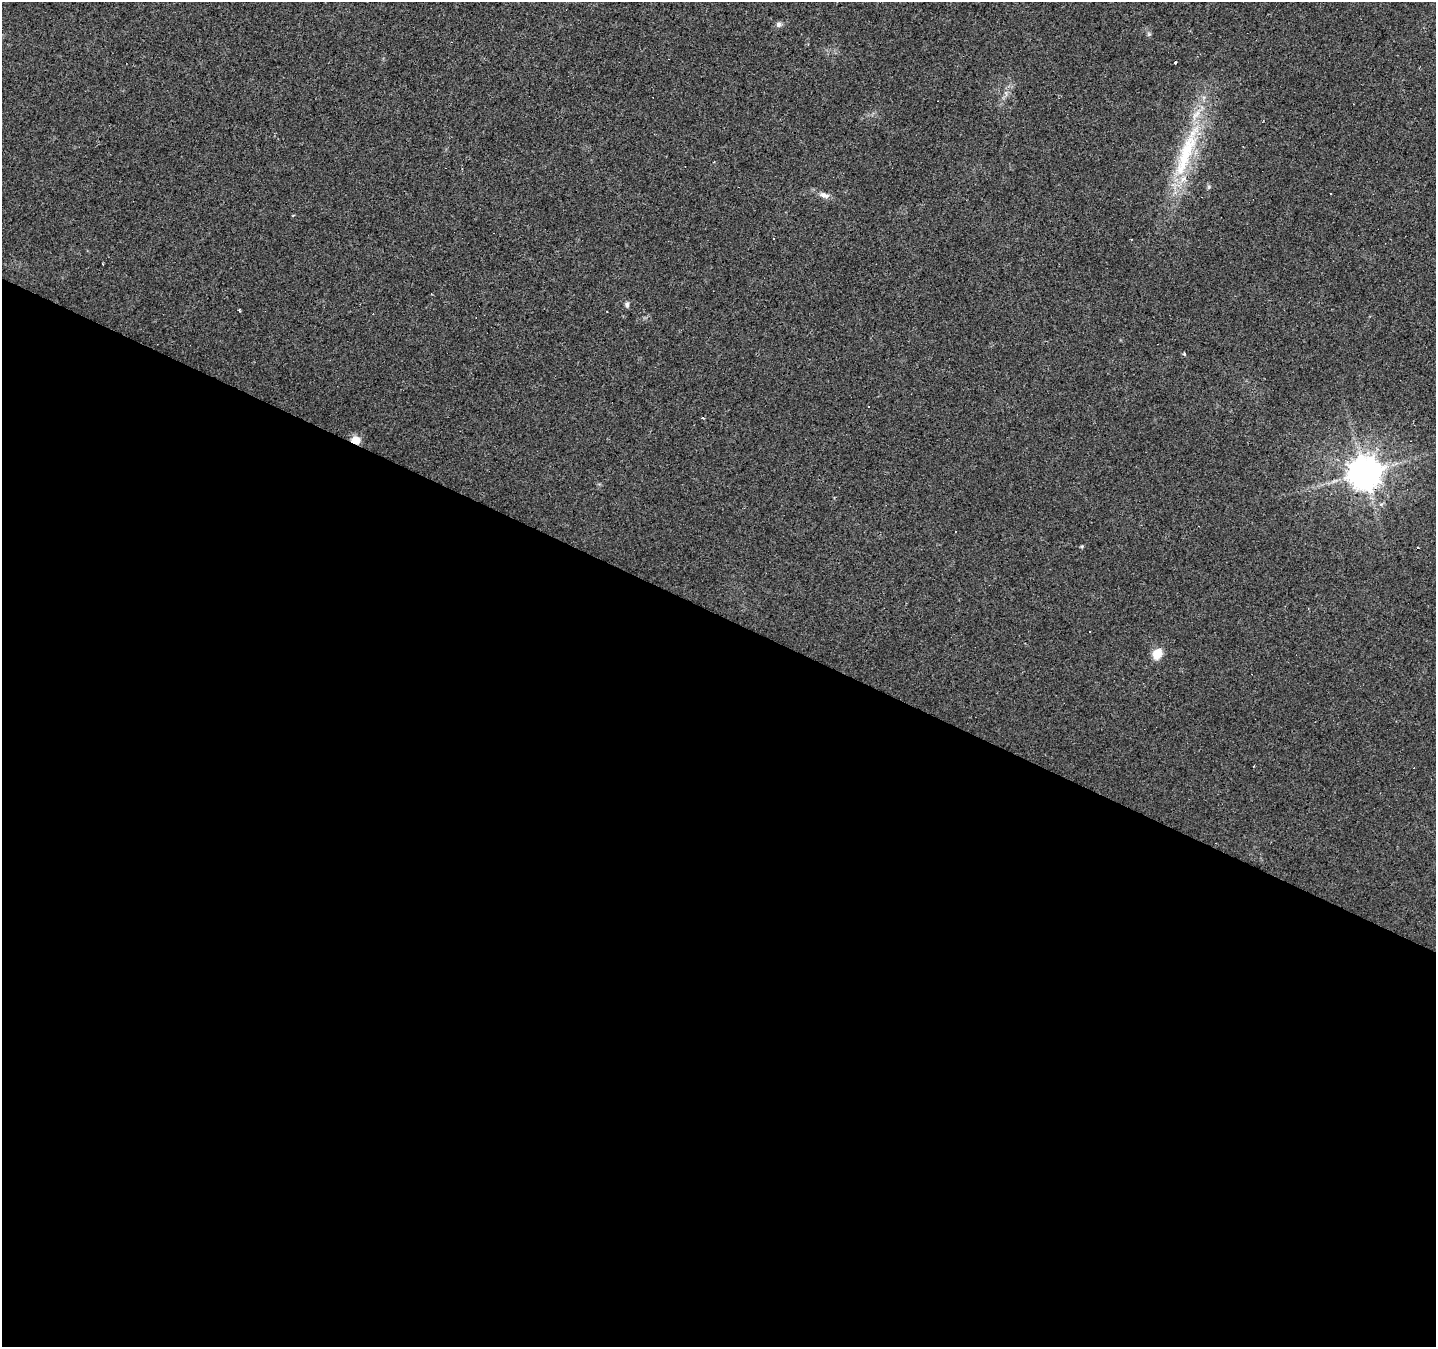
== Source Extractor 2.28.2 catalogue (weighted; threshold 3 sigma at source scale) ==
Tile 14 of 4 x 4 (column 2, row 4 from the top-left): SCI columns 1438-2871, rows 263-1607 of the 5738 x 5839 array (HDU 1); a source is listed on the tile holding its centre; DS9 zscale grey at full resolution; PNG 1438 x 1349 px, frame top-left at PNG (2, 2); no overlay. Shown black and unused: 54% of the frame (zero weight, under 2 of 3 exposures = <1% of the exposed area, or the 3 px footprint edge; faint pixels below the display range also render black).
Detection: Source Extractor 2.28.2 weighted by HDU 2 'WHT'; one run over the whole footprint, this tile lists its part. Background 0.0226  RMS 0.0061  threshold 0.0275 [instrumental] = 3 sigma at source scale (4.5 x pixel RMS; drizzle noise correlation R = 1.50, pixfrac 1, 0.0396/0.0396 arcsec/px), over >= 5 px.
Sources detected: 22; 6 cosmic-ray / hot-pixel residue — not listed; the other 16 listed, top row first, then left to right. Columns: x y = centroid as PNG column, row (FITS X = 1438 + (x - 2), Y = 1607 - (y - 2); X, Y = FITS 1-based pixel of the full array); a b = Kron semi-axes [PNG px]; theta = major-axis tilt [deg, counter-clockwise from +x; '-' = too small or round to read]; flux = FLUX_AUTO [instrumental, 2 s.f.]
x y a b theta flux
779 24 7 7 - 1.7
1149 34 6 5 - 0.96
1175 62 3 3 - 2.4
1185 154 82 18 70 54
824 195 14 7 -17 3.3
293 215 3 3 - 0.79
773 238 3 3 - 6.6
627 304 8 5 -87 1.5
1184 354 3 3 - 1.4
356 440 7 6 - 9.1
1364 473 9 9 - 1300
1381 504 6 5 - 1.2
1082 546 6 4 18 0.64
1418 548 3 2 - 0.59
1089 631 3 3 - 1
1157 654 9 8 - 12
Overlapping masked pixels (flux is a lower limit): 3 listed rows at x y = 1185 154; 356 440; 1364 473